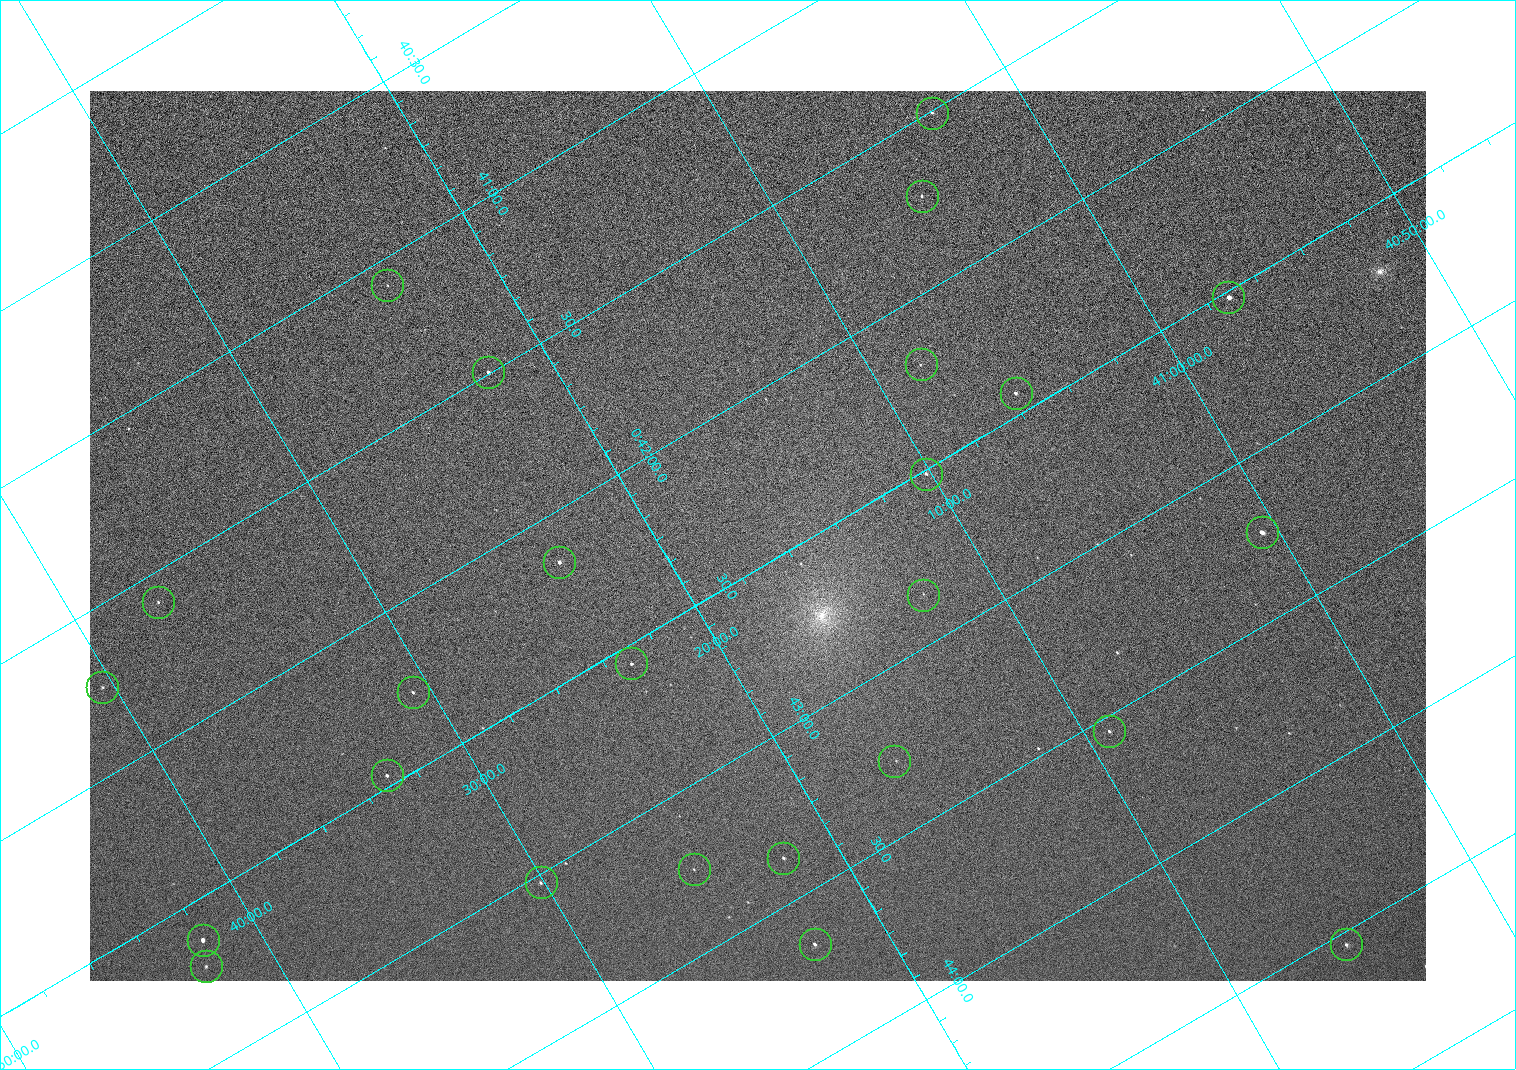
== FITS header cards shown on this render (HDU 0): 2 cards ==
NAXIS1  =                 1336 / length of data axis 1
NAXIS2  =                  890 / length of data axis 2

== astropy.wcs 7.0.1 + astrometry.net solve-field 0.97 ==
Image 1336 x 890 px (HDU 0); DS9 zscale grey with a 90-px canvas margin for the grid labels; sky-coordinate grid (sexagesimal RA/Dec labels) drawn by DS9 from the SOLVED WCS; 25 Tycho-2 reference stars matched to detected sources circled (green)
Header WCS: none
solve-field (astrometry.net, Tycho-2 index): SOLVED blind (the file carries no WCS)
Solved WCS: RA---TAN-SIP/DEC--TAN-SIP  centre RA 00:42:24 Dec +41:17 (10.60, +41.28 deg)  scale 2.22 arcsec/px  FOV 49.4' x 32.9'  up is -121 deg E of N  parity normal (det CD < 0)
(file carries no celestial WCS; the grid is the blind solution)
Tycho-2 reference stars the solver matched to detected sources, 25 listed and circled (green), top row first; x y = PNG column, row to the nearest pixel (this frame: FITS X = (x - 90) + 1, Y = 890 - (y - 91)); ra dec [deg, ICRS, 3 dp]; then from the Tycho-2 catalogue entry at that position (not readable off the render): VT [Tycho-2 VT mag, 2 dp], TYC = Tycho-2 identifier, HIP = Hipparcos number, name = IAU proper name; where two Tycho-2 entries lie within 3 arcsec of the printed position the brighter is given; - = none
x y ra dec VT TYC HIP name
932 113 10.377 +41.053 11.36 2801-2079-1 - -
922 196 10.431 +41.085 11.65 2801-2062-1 - -
387 285 10.270 +41.396 11.86 2805-219-1 - -
1228 297 10.629 +40.954 9.37 2801-2009-1 3333 -
921 364 10.549 +41.138 12.52 2801-2061-1 - -
488 372 10.374 +41.370 10.16 2805-213-1 - -
1016 393 10.609 +41.097 10.73 2801-2063-1 - -
926 474 10.628 +41.169 11.22 2801-2073-1 - -
1262 532 10.809 +41.009 9.29 2801-2078-1 - -
559 562 10.538 +41.392 10.59 2805-2135-1 - -
923 595 10.713 +41.209 11.21 2801-2008-1 - -
158 602 10.397 +41.617 11.40 2805-1201-1 - -
631 663 10.639 +41.386 11.36 2805-2208-1 - -
102 687 10.434 +41.673 11.25 2805-1332-1 - -
413 692 10.568 +41.510 11.29 2805-2124-1 - -
1109 731 10.886 +41.153 10.99 2801-2037-1 - -
894 761 10.818 +41.276 11.21 2805-2125-1 - -
387 775 10.616 +41.550 10.67 2805-2192-1 - -
783 858 10.840 +41.365 11.39 2805-2131-2 - -
694 869 10.811 +41.416 11.59 2805-2157-1 - -
541 882 10.757 +41.502 11.21 2805-2136-1 - -
203 940 10.656 +41.699 9.58 2805-789-1 - -
815 944 10.914 +41.376 10.74 2805-2142-1 - -
1346 944 11.135 +41.093 10.71 2801-1503-1 - -
206 966 10.676 +41.706 11.29 2805-1943-1 - -